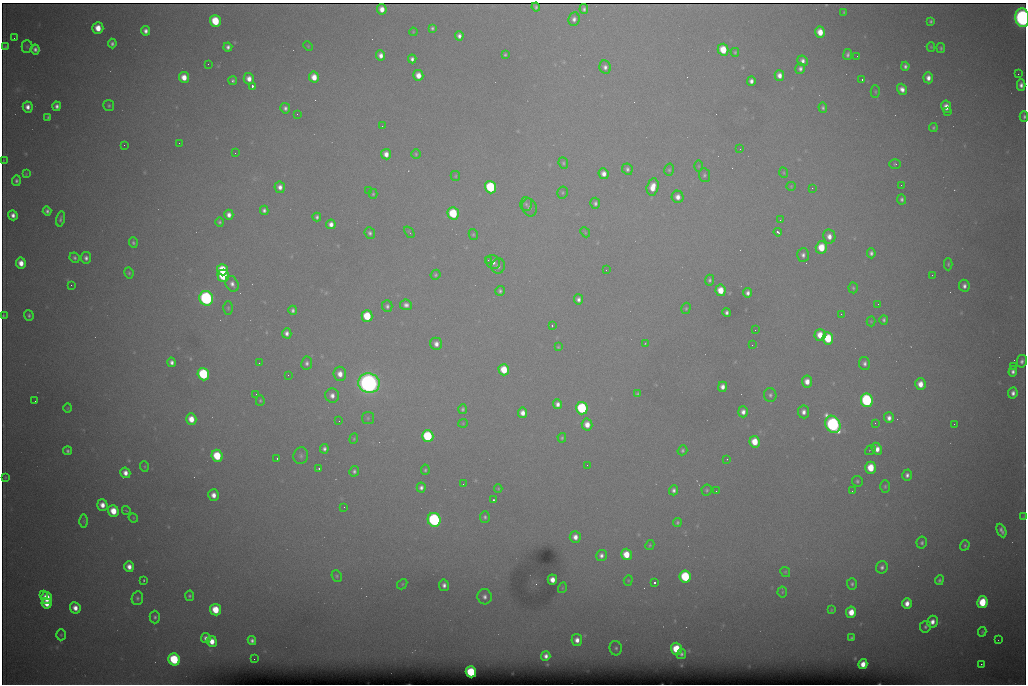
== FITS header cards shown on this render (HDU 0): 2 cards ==
NAXIS1  =                 1024 /fastest changing axis
NAXIS2  =                  682 /next to fastest changing axis

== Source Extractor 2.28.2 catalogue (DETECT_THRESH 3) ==
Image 1024 x 682 px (HDU 0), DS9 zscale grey, 1 PNG px = 1 image px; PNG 1028 x 686 px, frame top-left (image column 1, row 682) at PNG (2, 3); each listed source drawn as its Kron ellipse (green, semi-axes under 4 px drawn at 4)
Background 9590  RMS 69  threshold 208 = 3 sigma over >= 5 px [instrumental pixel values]
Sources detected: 294; all 294 listed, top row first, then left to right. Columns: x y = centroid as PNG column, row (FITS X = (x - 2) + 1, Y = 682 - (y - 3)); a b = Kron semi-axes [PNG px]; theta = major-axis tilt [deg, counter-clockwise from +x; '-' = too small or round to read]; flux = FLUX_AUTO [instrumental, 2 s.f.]
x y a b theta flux
536 7 4 4 - 5.8e+03
382 9 5 4 - 4.3e+04
584 9 5 4 - 1.4e+04
844 12 3 3 - 4.7e+03
1022 18 9 7 -83 2.0e+06
574 19 7 5 80 2.1e+04
215 21 6 5 - 2.0e+05
931 21 4 3 - 9.5e+03
98 28 6 5 - 7.7e+04
432 28 4 3 - 9.7e+03
145 31 5 4 - 2.2e+04
413 32 4 3 - 4.0e+03
820 32 6 5 - 7.1e+04
459 36 5 4 - 2.0e+04
14 38 2 2 - 2.1e+03
112 43 5 4 - 1.3e+04
27 46 6 5 - 7.7e+03
308 46 5 3 - 4.1e+03
5 47 4 3 - 7.7e+03
228 47 4 4 - 1.8e+04
931 47 5 4 - 5.7e+03
941 48 5 4 - 8.1e+03
35 49 5 4 - 1.8e+04
723 50 6 5 - 1.1e+05
735 52 4 3 - 6.0e+03
381 55 5 4 - 2.9e+04
505 55 3 3 - 6.6e+03
848 55 5 4 - 1.3e+04
857 56 2 2 - 1.9e+03
412 59 4 4 - 1.7e+04
802 61 5 5 - 2.1e+04
208 64 3 2 - 3.7e+03
905 66 4 4 - 1.5e+04
605 67 7 5 -78 2.0e+04
800 69 5 5 - 1.6e+04
1018 74 2 2 - 1.9e+04
418 75 5 5 - 5.0e+04
779 75 5 5 - 3.2e+04
184 77 5 5 - 6.0e+04
314 77 5 5 - 5.8e+04
928 78 5 4 - 3.2e+04
249 79 6 5 - 3.9e+04
862 79 3 2 - 7.5e+03
233 81 4 4 - 1.0e+04
751 81 5 4 - 2.0e+04
1021 85 5 4 - 2.4e+04
252 86 4 3 - 1.4e+05
902 89 6 5 - 3.0e+04
875 92 6 4 -88 6.8e+03
57 106 4 4 - 2.0e+04
109 106 5 5 - 8.8e+03
28 107 5 5 - 3.2e+04
946 107 6 5 - 4.9e+04
285 108 5 5 - 1.6e+04
823 108 5 4 - 1.0e+04
947 112 2 2 - 5.2e+03
297 114 2 2 - 3.7e+03
1024 116 5 3 - 1.1e+04
48 117 4 3 - 8.2e+03
382 126 2 2 - 2.6e+03
933 128 4 4 - 7.8e+03
179 143 2 2 - 5.5e+03
124 145 2 2 - 2.3e+03
740 149 3 2 - 4.5e+03
235 153 2 2 - 1.9e+03
386 154 5 5 - 3.6e+04
416 154 5 5 - 6.8e+03
4 160 3 2 - 2.9e+03
563 163 6 4 -66 7.8e+03
895 164 6 4 2 7.4e+03
699 166 6 4 -90 5.1e+03
627 169 6 5 - 1.4e+04
669 170 6 5 - 7.9e+03
784 173 5 3 - 4.9e+03
26 174 4 4 - 4.7e+03
604 174 5 5 - 3.3e+04
704 175 7 5 -83 9.9e+03
455 176 5 4 - 5.9e+03
16 181 5 4 - 1.2e+04
901 185 2 2 - 2.4e+03
791 186 5 4 - 5.0e+03
280 187 6 5 - 2.9e+04
491 187 6 5 - 4.5e+05
653 187 8 6 77 6.8e+04
812 188 2 2 - 6.1e+03
368 190 2 2 - 1.2e+04
562 192 6 5 - 7.1e+03
373 194 5 4 - 6.7e+03
678 197 6 6 - 3.4e+04
902 199 5 4 - 1.2e+04
595 203 5 5 - 1.4e+04
526 204 7 6 - 1.3e+04
529 207 9 7 -69 2.0e+04
264 210 4 4 - 1.5e+04
47 211 4 4 - 1.3e+04
453 213 6 5 - 2.5e+05
13 215 5 4 - 2.8e+04
229 215 5 4 - 2.8e+04
317 217 4 4 - 1.2e+04
60 219 7 4 76 1.2e+04
780 220 3 2 - 4.4e+03
220 222 5 4 - 8.8e+03
331 224 5 4 - 3.0e+04
409 232 6 3 -52 5.3e+03
585 232 5 4 - 5.8e+03
778 232 4 3 - 1.1e+04
370 233 6 5 - 1.3e+04
473 234 5 4 - 6.9e+03
829 236 7 6 - 3.6e+04
133 243 5 4 - 9.6e+03
821 247 6 5 - 1.3e+05
871 253 5 4 - 1.5e+04
803 255 7 6 - 1.9e+04
74 258 5 5 - 1.2e+04
86 258 6 5 - 1.8e+04
488 260 2 2 - 4.1e+03
493 262 8 6 -43 2.8e+04
21 263 5 5 - 5.5e+04
948 264 6 4 89 6.7e+03
498 266 8 6 74 2.1e+04
222 270 6 5 - 1.5e+05
606 270 2 2 - 2.0e+03
129 273 5 4 - 8.2e+03
435 275 5 4 - 8.0e+03
932 275 2 2 - 2.2e+03
223 276 6 5 - 2.8e+05
709 280 5 4 - 1.1e+04
232 284 8 6 -63 2.5e+04
71 285 2 2 - 9.3e+03
964 286 6 5 - 2.0e+04
853 288 5 4 - 7.6e+03
721 290 6 5 - 8.2e+04
500 291 5 4 - 1.2e+04
748 293 4 4 - 1.9e+04
206 298 7 6 - 1.2e+06
578 299 5 4 - 1.9e+04
878 304 2 2 - 1.8e+03
406 305 6 5 - 2.1e+04
387 306 6 5 - 1.3e+04
228 308 6 4 90 7.2e+03
686 308 6 4 74 7.2e+03
293 310 4 4 - 1.4e+04
727 313 4 3 - 1.4e+04
841 314 3 2 - 4.1e+03
29 315 5 4 - 1.1e+04
3 316 4 2 - 6.3e+03
367 316 6 5 - 1.8e+05
884 320 5 4 - 1.1e+04
871 321 5 4 - 5.5e+03
552 326 3 2 - 9.0e+03
755 330 2 2 - 2.0e+03
287 333 5 4 - 2.1e+04
820 335 6 5 - 7.0e+04
828 338 6 5 - 1.9e+05
645 343 3 3 - 3.4e+03
436 344 6 6 - 3.0e+04
752 345 2 2 - 5.5e+03
558 347 4 4 - 5.9e+03
1022 361 6 5 - 1.7e+04
171 362 5 4 - 1.9e+04
259 363 2 2 - 3.0e+03
307 363 6 5 - 1.5e+04
864 363 6 5 - 1.7e+04
1013 366 2 2 - 2.3e+04
504 370 6 5 - 1.2e+05
1013 372 5 4 - 1.8e+04
203 374 6 5 - 5.1e+05
340 374 7 6 - 4.9e+04
288 375 2 2 - 2.4e+03
807 382 6 5 - 4.6e+04
369 383 11 9 -12 3.1e+06
920 384 6 5 - 5.5e+04
722 387 5 4 - 2.9e+04
1013 393 6 4 83 2.4e+04
256 394 2 2 - 2.6e+03
638 394 4 3 - 7.6e+03
332 395 7 7 - 3.1e+04
770 395 7 6 - 1.3e+04
867 400 7 6 - 7.2e+05
35 401 2 2 - 2.1e+03
260 401 5 4 - 6.7e+03
558 404 5 4 - 2.3e+04
68 408 5 3 - 4.1e+03
582 408 6 5 - 5.1e+05
463 409 5 4 - 9.9e+03
743 412 5 5 - 2.7e+04
803 412 6 5 - 2.7e+04
523 413 5 4 - 3.6e+04
368 418 6 6 - 9.9e+03
889 418 5 5 - 2.6e+04
191 419 6 5 - 6.8e+04
339 421 2 2 - 2.2e+03
463 423 5 4 - 4.9e+03
875 423 2 2 - 2.6e+03
833 424 9 7 -59 1.4e+06
954 424 2 2 - 1.3e+04
587 425 6 5 - 4.9e+04
428 436 6 5 - 4.2e+05
562 438 5 4 - 7.5e+03
354 439 5 4 - 5.9e+03
755 442 6 5 - 1.0e+05
324 449 5 4 - 1.5e+04
877 449 6 5 - 4.0e+04
682 450 5 4 - 9.8e+03
870 450 6 2 39 4.5e+03
68 451 4 4 - 1.1e+04
217 456 6 5 - 2.0e+05
301 456 8 7 - 1.4e+04
277 458 2 2 - 4.0e+03
727 459 2 2 - 2.6e+03
587 465 2 2 - 4.9e+03
144 466 5 3 - 5.1e+03
319 468 2 2 - 4.2e+03
871 468 6 5 - 1.3e+05
425 470 5 3 - 7.9e+03
354 471 5 5 - 1.2e+04
125 473 5 5 - 3.7e+04
907 475 6 4 72 1.8e+04
5 477 3 3 - 6.3e+03
857 481 5 5 - 9.4e+03
463 484 2 2 - 2.0e+03
885 486 6 5 - 8.8e+03
421 488 5 4 - 1.7e+04
498 489 4 3 - 5.2e+03
674 490 5 4 - 1.7e+04
707 490 5 5 - 7.2e+03
716 491 2 2 - 3.3e+03
852 491 2 2 - 3.0e+03
213 495 6 5 - 4.0e+04
493 500 3 2 - 5.8e+03
102 505 6 5 - 4.3e+04
344 507 2 2 - 5.2e+03
126 510 4 2 - 3.5e+03
113 511 6 5 - 1.0e+05
485 517 6 5 - 1.1e+04
1023 517 4 3 - 4.2e+03
133 518 5 4 - 5.1e+03
434 520 7 6 - 1.1e+06
84 521 6 4 -90 6.8e+03
677 523 4 4 - 8.6e+03
1001 530 7 4 -65 2.0e+04
575 537 6 5 - 3.6e+04
922 543 6 5 - 1.2e+04
650 545 5 4 - 6.6e+03
965 545 5 4 - 7.5e+03
626 554 6 5 - 9.7e+04
601 555 5 5 - 2.0e+04
129 567 5 5 - 3.8e+04
882 567 6 5 - 1.8e+04
785 572 5 4 - 6.1e+03
337 576 6 5 - 8.1e+03
685 576 6 5 - 3.7e+05
144 580 3 2 - 4.8e+03
552 580 5 4 - 4.3e+04
628 580 5 4 - 5.9e+03
939 580 5 4 - 1.0e+04
654 582 3 3 - 9.9e+04
402 584 6 4 49 6.3e+03
852 584 6 5 - 1.1e+04
444 585 6 5 - 2.2e+04
562 588 5 3 - 4.7e+03
782 592 5 5 - 5.9e+03
43 594 3 2 - 1.6e+04
189 596 5 4 - 8.8e+03
485 597 8 7 - 2.3e+04
47 598 6 5 - 1.2e+05
137 598 7 5 79 1.2e+04
982 602 6 5 - 2.0e+05
47 603 5 5 - 5.8e+04
907 603 5 4 - 4.3e+04
75 608 6 5 - 4.4e+04
215 610 6 5 - 1.4e+05
831 610 3 3 - 5.1e+03
851 612 5 5 - 7.9e+04
155 617 6 5 - 1.1e+04
932 622 6 5 - 3.5e+04
925 627 6 5 - 1.2e+04
982 632 5 3 - 6.1e+03
61 635 5 4 - 6.8e+03
206 638 5 4 - 2.2e+04
851 638 3 3 - 6.7e+03
252 640 4 4 - 1.5e+04
577 640 6 5 - 3.6e+04
998 640 2 2 - 1.9e+03
212 641 5 5 - 5.7e+04
616 648 7 6 - 1.2e+04
676 649 6 5 - 1.9e+05
681 654 5 4 - 1.3e+04
546 656 5 4 - 2.4e+04
174 659 6 5 - 3.6e+05
254 659 2 2 - 5.6e+03
863 664 5 4 - 5.2e+04
981 665 4 2 - 5.6e+03
471 672 5 5 - 3.1e+05
At the frame edge (FLAGS 8, measured only in part): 3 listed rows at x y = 1022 18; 1024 116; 3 316